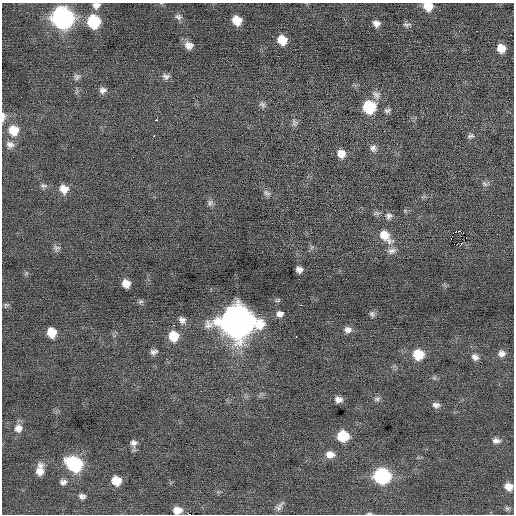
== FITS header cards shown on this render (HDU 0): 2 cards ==
NAXIS1  =                  512 / Axis length
NAXIS2  =                  512 / Axis length

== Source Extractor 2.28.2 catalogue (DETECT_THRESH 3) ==
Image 512 x 512 px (HDU 0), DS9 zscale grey, 1 PNG px = 1 image px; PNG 516 x 516 px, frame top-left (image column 1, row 512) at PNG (2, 3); no overlay
Background -0.0104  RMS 0.71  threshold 2.13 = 3 sigma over >= 5 px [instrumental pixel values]
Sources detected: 78; all 78 listed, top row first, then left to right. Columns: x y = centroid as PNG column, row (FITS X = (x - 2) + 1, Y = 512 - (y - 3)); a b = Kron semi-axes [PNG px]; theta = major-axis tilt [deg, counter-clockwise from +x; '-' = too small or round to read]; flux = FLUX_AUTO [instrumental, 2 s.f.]
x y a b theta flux
96 5 9 7 20 230
428 6 10 9 - 660
178 17 9 7 -25 160
62 18 12 11 - 21000
237 20 8 7 - 720
94 21 10 9 - 2700
376 23 7 6 - 230
407 24 11 5 -3 130
282 40 8 8 - 730
189 45 10 8 -27 330
501 48 8 7 - 550
166 76 10 7 -16 180
77 77 9 8 - 150
103 90 9 7 10 190
376 95 13 9 -61 260
262 104 10 6 -42 150
369 107 10 10 - 2400
387 110 9 6 4 130
3 117 12 5 89 210
156 120 3 3 - 57
295 123 10 8 -50 160
13 130 12 11 - 890
471 136 9 6 16 130
10 145 11 9 -16 260
373 148 9 9 - 200
341 154 9 8 - 450
485 184 9 6 -45 130
43 186 9 7 0 130
64 189 10 9 - 460
267 193 11 7 -37 170
210 203 9 7 78 150
377 213 11 5 -11 120
389 216 9 9 - 190
458 231 3 2 - 31000
453 233 3 2 - 53
385 236 18 10 -45 780
451 239 2 2 - 210
461 244 3 2 - 88
57 248 10 7 8 150
392 251 12 8 13 220
299 270 6 6 - 220
126 283 7 7 - 430
141 302 8 5 32 92
6 305 8 5 34 90
301 305 3 2 - 160
280 314 8 7 - 220
372 314 8 6 -51 130
182 320 9 8 - 230
237 321 15 13 -10 90000
174 325 2 2 - 360
348 330 9 8 - 240
52 332 9 7 -71 840
174 336 10 9 - 980
296 337 3 2 - 120
154 352 9 6 18 170
502 353 9 8 - 230
418 355 10 9 - 1200
475 357 10 8 -47 210
338 399 8 6 -6 240
377 399 9 6 21 130
436 405 10 7 -10 190
18 428 12 11 - 360
343 436 10 8 -7 1600
496 441 11 7 -2 220
134 443 9 8 - 210
330 454 11 8 -9 380
74 464 11 9 -35 5800
40 469 14 7 84 470
382 476 10 9 - 7200
116 481 8 8 - 810
63 482 9 7 8 190
509 487 9 8 - 420
82 496 9 7 -15 170
279 506 16 6 52 220
507 508 7 6 - 100
177 510 9 8 - 480
369 513 8 3 0 66
189 514 2 2 - 370
At the frame edge (FLAGS 8, measured only in part): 7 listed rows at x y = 96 5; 428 6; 3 117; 509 487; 177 510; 369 513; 189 514